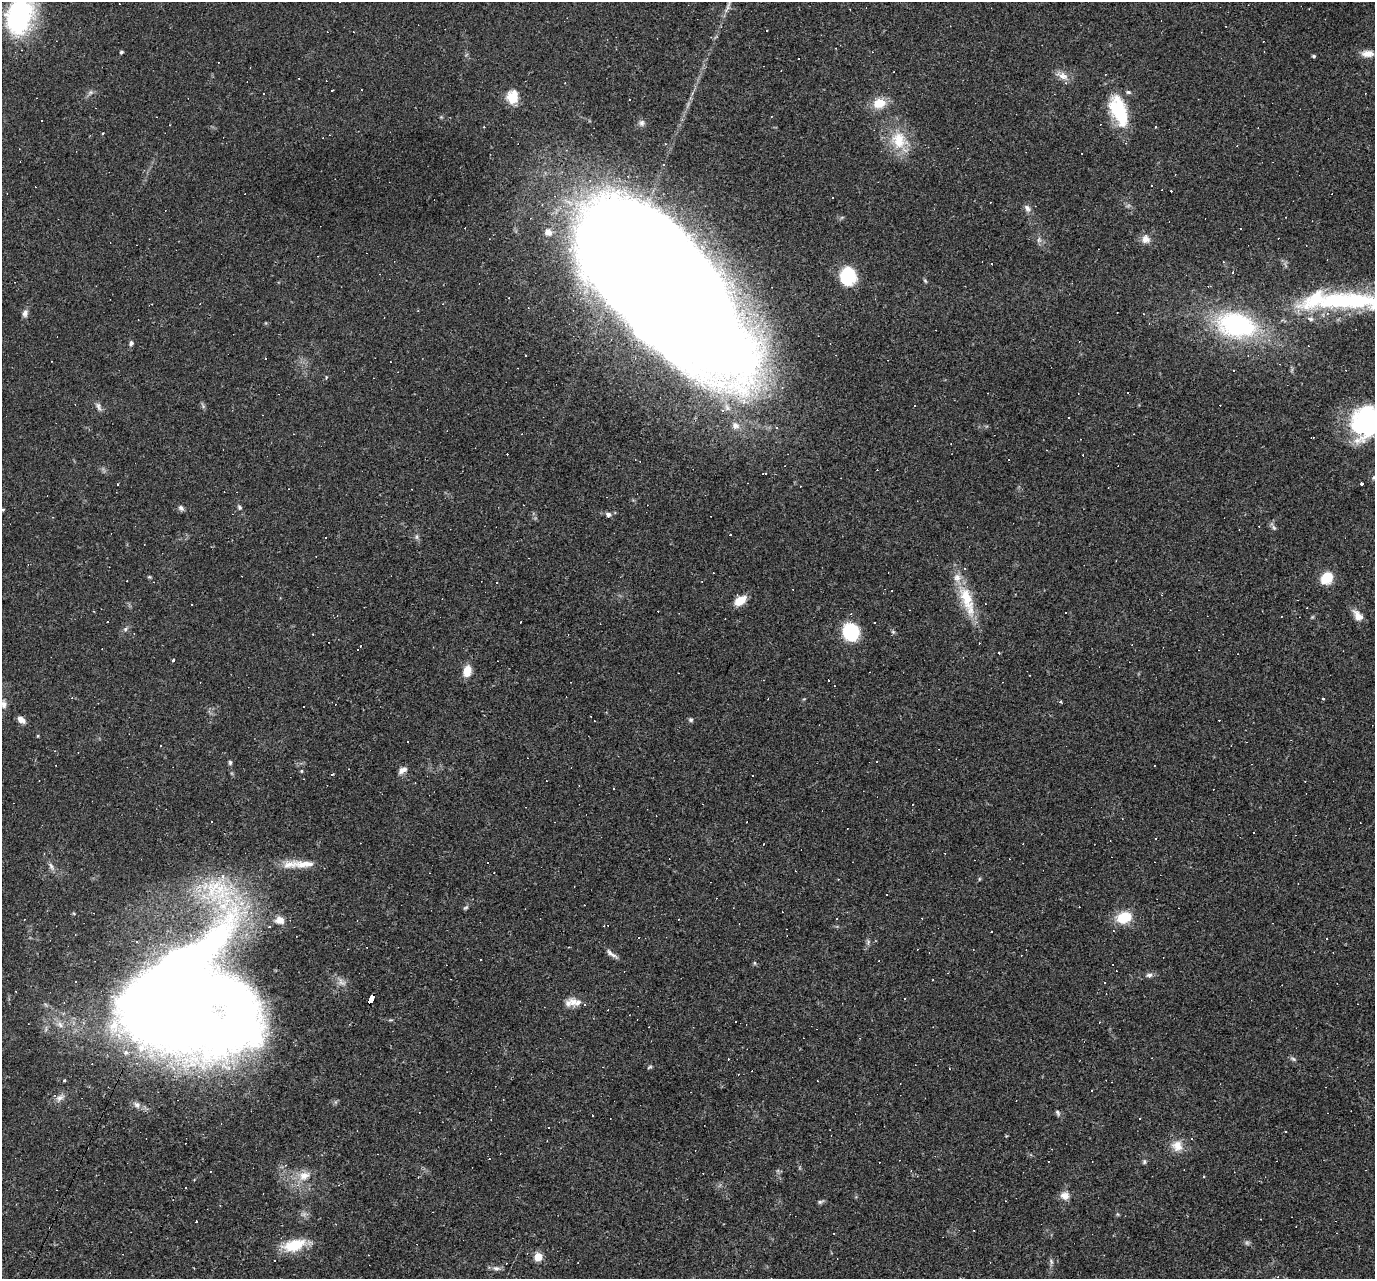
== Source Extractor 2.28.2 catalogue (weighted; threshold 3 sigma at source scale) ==
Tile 7 of 4 x 4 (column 3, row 2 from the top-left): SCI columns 2749-4121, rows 2822-4098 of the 5495 x 5510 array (HDU 1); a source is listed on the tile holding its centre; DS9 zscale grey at full resolution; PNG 1377 x 1281 px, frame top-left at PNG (2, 2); no overlay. Shown black and unused: <1% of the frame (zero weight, under 2 of 3 exposures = <1% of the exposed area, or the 3 px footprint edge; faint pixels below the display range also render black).
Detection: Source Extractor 2.28.2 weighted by HDU 2 'WHT'; one run over the whole footprint, this tile lists its part. Background 0.0361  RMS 0.0046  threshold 0.0208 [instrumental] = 3 sigma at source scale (4.5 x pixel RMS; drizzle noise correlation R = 1.50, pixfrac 1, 0.05/0.05 arcsec/px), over >= 5 px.
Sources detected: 241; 1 too faint to see at this stretch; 4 inside a brighter object's white glare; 115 cosmic-ray / hot-pixel residue — not listed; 12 inside a brighter listed object's ellipse — not listed separately; the other 109 listed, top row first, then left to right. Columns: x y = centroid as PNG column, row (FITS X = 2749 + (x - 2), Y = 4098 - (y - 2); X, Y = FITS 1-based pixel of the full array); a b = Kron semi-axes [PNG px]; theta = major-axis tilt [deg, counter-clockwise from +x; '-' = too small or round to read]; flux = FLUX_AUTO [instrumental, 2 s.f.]
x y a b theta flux
19 16 36 24 73 77
354 32 3 2 - 0.44
121 52 4 3 - 0.92
1368 54 16 8 0 3.7
1314 56 5 4 - 0.63
1063 76 14 10 -27 3.8
332 90 3 2 - 0.59
512 97 13 11 76 9.6
630 99 3 2 - 0.47
879 103 16 12 18 8.1
1119 110 33 17 -69 25
642 123 8 7 - 1.5
1156 127 3 2 - 0.57
899 140 25 22 -60 16
1126 143 3 3 - 0.51
663 165 4 4 - 0.76
833 197 3 3 - 1.1
1027 208 11 7 -56 1.9
1146 239 12 10 -68 3.3
1039 240 8 5 83 1.2
847 276 14 12 86 29
925 281 6 4 -46 0.61
660 287 171 72 -48 2200
1348 301 98 20 0 66
152 304 3 2 - 0.27
25 313 10 7 80 1.8
1236 325 37 23 -12 69
131 343 7 5 61 1.1
1233 370 3 2 - 0.42
326 378 5 3 - 0.38
1127 392 2 2 - 0.42
98 406 12 6 -73 1.7
1366 422 37 29 -80 56
735 425 11 10 - 3.4
777 427 4 3 - 0.74
1374 478 7 5 49 0.83
118 484 3 3 - 0.89
1362 484 3 3 - 4.9
239 507 6 5 - 0.86
181 508 8 6 -37 1.3
3 509 5 3 - 0.45
608 514 7 6 - 1.5
1274 528 8 4 -58 0.99
730 535 3 2 - 0.26
417 537 7 4 -90 0.92
149 577 5 4 - 0.53
1327 578 12 10 38 12
966 598 37 15 -70 17
740 601 13 8 33 7.1
1281 616 2 2 - 0.44
1358 616 14 8 -50 4.4
520 622 3 2 - 0.33
125 629 6 4 88 0.78
851 632 16 14 -64 27
360 646 3 2 - 0.3
999 652 3 2 - 0.62
173 660 3 2 - 1
467 671 12 8 75 6.3
1029 675 2 2 - 0.25
1323 699 4 2 - 0.37
1061 702 4 3 - 0.5
4 704 11 8 -82 2.6
21 719 8 6 -42 3.3
691 720 6 5 - 0.87
230 762 6 5 - 0.8
1154 766 3 2 - 0.43
402 770 11 7 30 2.4
302 771 5 3 - 0.43
1254 833 3 2 - 0.52
763 844 3 2 - 0.38
289 864 37 10 9 7.4
51 866 12 6 -68 1.9
979 879 6 3 72 0.53
211 886 37 8 69 12
886 895 3 3 - 5
466 907 8 5 39 0.78
1124 918 14 10 12 14
280 920 12 9 -10 3.9
1326 938 3 2 - 0.46
868 942 9 4 69 1.1
611 954 19 5 -36 2.2
755 963 6 4 -89 0.57
1149 975 8 6 -4 1.4
342 982 15 9 -39 3.3
1105 983 3 2 - 0.41
371 998 9 4 65 150
905 999 3 2 - 0.41
573 1002 13 12 - 4.4
165 1004 118 79 27 760
1293 1059 8 5 -30 0.95
649 1067 7 4 27 0.63
1091 1091 3 2 - 0.55
60 1098 13 7 31 2.6
137 1105 10 7 -53 1.9
1058 1113 8 5 -62 1
1177 1146 16 15 - 5.8
1048 1161 3 2 - 0.33
1144 1162 6 5 - 0.76
1184 1170 2 2 - 0.25
304 1176 19 13 24 7.1
1065 1195 12 11 - 3.4
820 1202 9 4 17 0.88
1118 1214 6 4 -89 0.58
196 1221 3 3 - 1.6
294 1245 27 13 16 15
538 1257 5 5 - 18
1051 1262 9 4 -81 1
506 1263 2 2 - 0.35
496 1268 9 6 -10 1.7
Overlapping masked pixels (flux is a lower limit): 4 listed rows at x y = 660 287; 371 998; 165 1004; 294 1245
Isophote crosses this tile's border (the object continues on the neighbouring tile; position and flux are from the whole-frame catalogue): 6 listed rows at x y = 19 16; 1348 301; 1366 422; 1374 478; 4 704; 165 1004